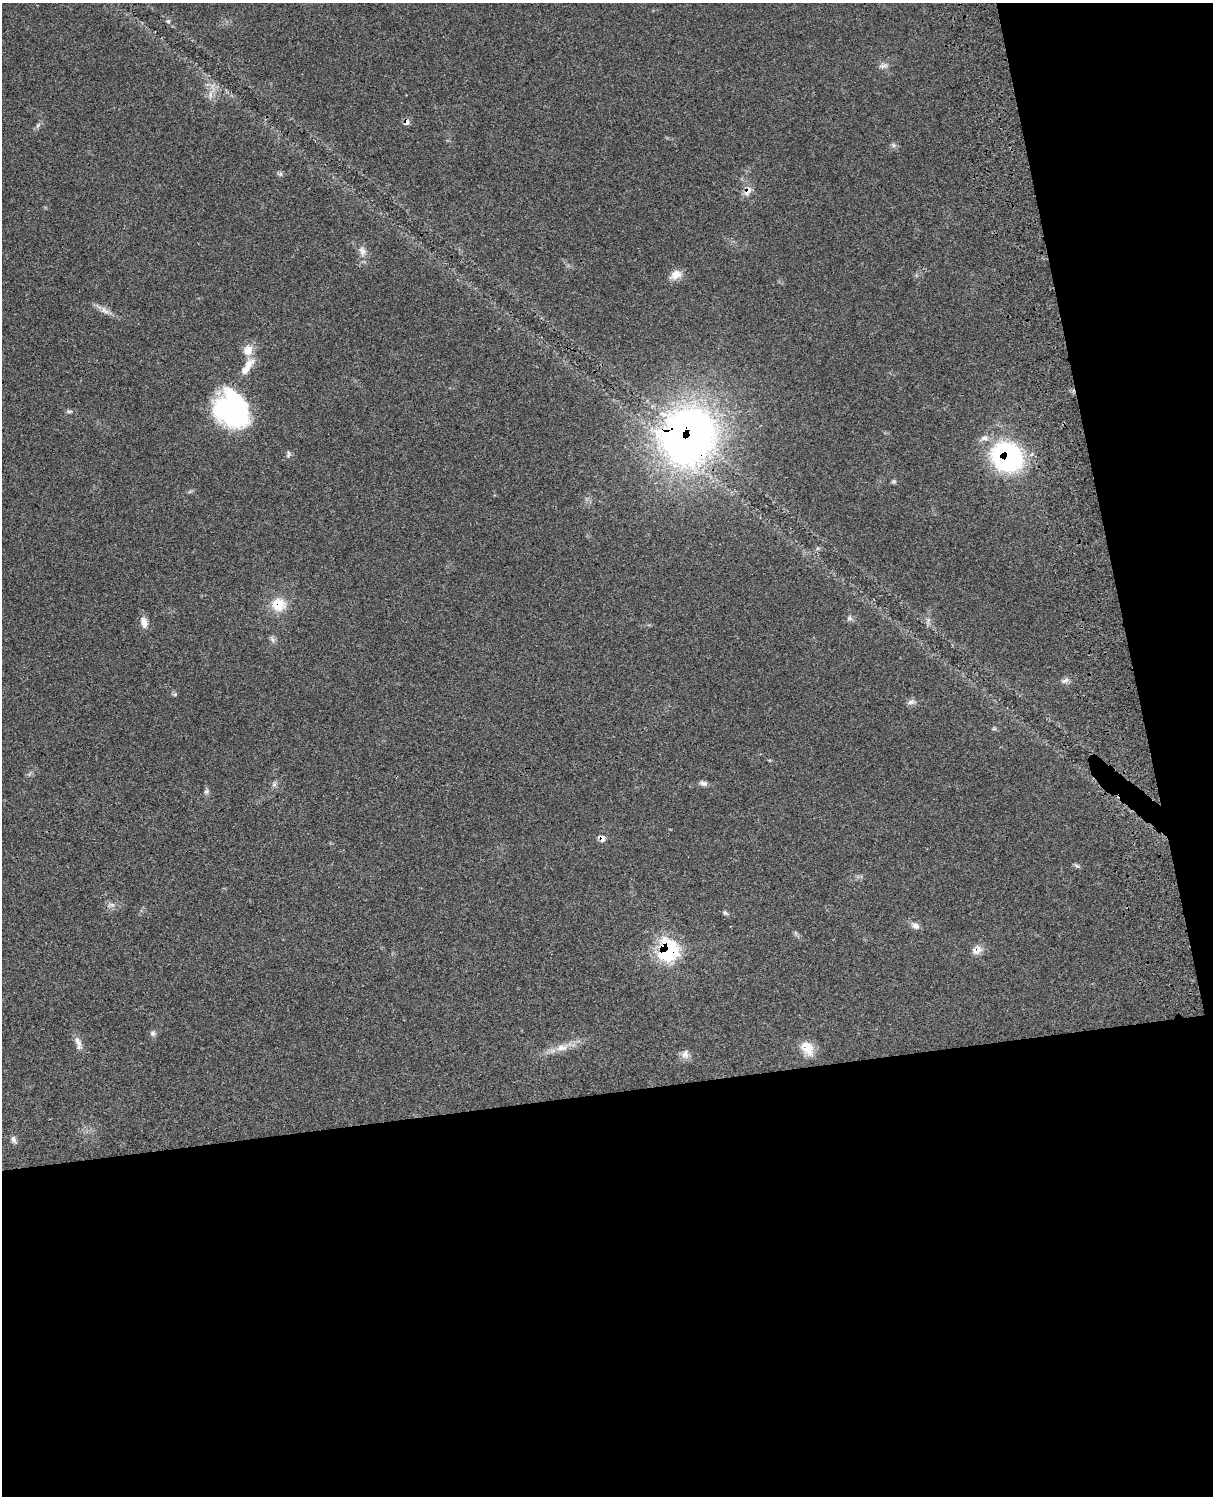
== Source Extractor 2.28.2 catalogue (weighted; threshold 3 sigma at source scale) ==
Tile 12 of 4 x 3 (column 4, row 3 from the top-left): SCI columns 3758-4968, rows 276-1769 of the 5085 x 4922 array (HDU 1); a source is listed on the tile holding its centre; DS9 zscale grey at full resolution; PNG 1215 x 1498 px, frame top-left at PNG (2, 3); no overlay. Shown black and unused: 33% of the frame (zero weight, under 3 of 4 exposures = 6% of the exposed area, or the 3 px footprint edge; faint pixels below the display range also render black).
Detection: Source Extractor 2.28.2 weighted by HDU 2 'WHT'; one run over the whole footprint, this tile lists its part. Background 0.107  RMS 0.0066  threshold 0.0295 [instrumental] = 3 sigma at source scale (4.5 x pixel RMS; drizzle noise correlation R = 1.50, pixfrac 1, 0.05/0.05 arcsec/px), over >= 5 px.
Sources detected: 42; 1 too faint to see at this stretch — not listed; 2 inside a brighter listed object's ellipse — not listed separately; the other 39 listed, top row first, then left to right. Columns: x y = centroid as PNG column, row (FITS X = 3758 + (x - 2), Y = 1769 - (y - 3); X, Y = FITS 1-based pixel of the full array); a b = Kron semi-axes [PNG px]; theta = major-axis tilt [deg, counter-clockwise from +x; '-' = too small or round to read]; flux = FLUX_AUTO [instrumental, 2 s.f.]
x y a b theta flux
168 21 6 5 - 1.1
883 66 12 5 14 2.2
210 95 11 4 -90 2.6
407 122 8 6 76 2.8
38 125 7 4 19 1.2
893 145 7 4 -71 1.2
281 174 6 4 71 1.1
748 191 14 7 59 4.3
362 251 11 9 -64 3.8
676 275 16 11 29 5.8
104 310 15 8 -34 4.1
248 366 30 10 59 9.9
232 410 38 31 -53 100
69 411 8 4 -6 1.3
688 436 49 45 49 380
289 454 9 5 86 1.4
1007 457 31 27 -33 100
278 605 17 16 - 14
849 618 8 6 -36 1.6
144 622 15 9 -74 4.6
272 639 10 4 -60 1.6
1065 681 13 5 28 2.3
910 702 10 6 9 2.3
703 783 10 6 -9 2.3
274 785 7 4 19 1.3
206 791 7 5 42 1.4
602 838 9 8 - 3.1
1076 866 8 3 -19 1.1
111 905 11 4 0 1.9
725 913 8 5 -35 1.3
915 926 10 8 -26 3
668 950 12 11 - 98
977 950 14 10 25 4.7
153 1033 7 7 - 1.7
78 1043 21 7 -73 4
562 1048 18 9 4 6.8
807 1048 18 13 -57 10
685 1054 11 9 -87 3.7
14 1140 10 6 -76 2
Overlapping masked pixels (flux is a lower limit): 8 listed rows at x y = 407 122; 748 191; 688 436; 1007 457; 278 605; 602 838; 668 950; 977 950